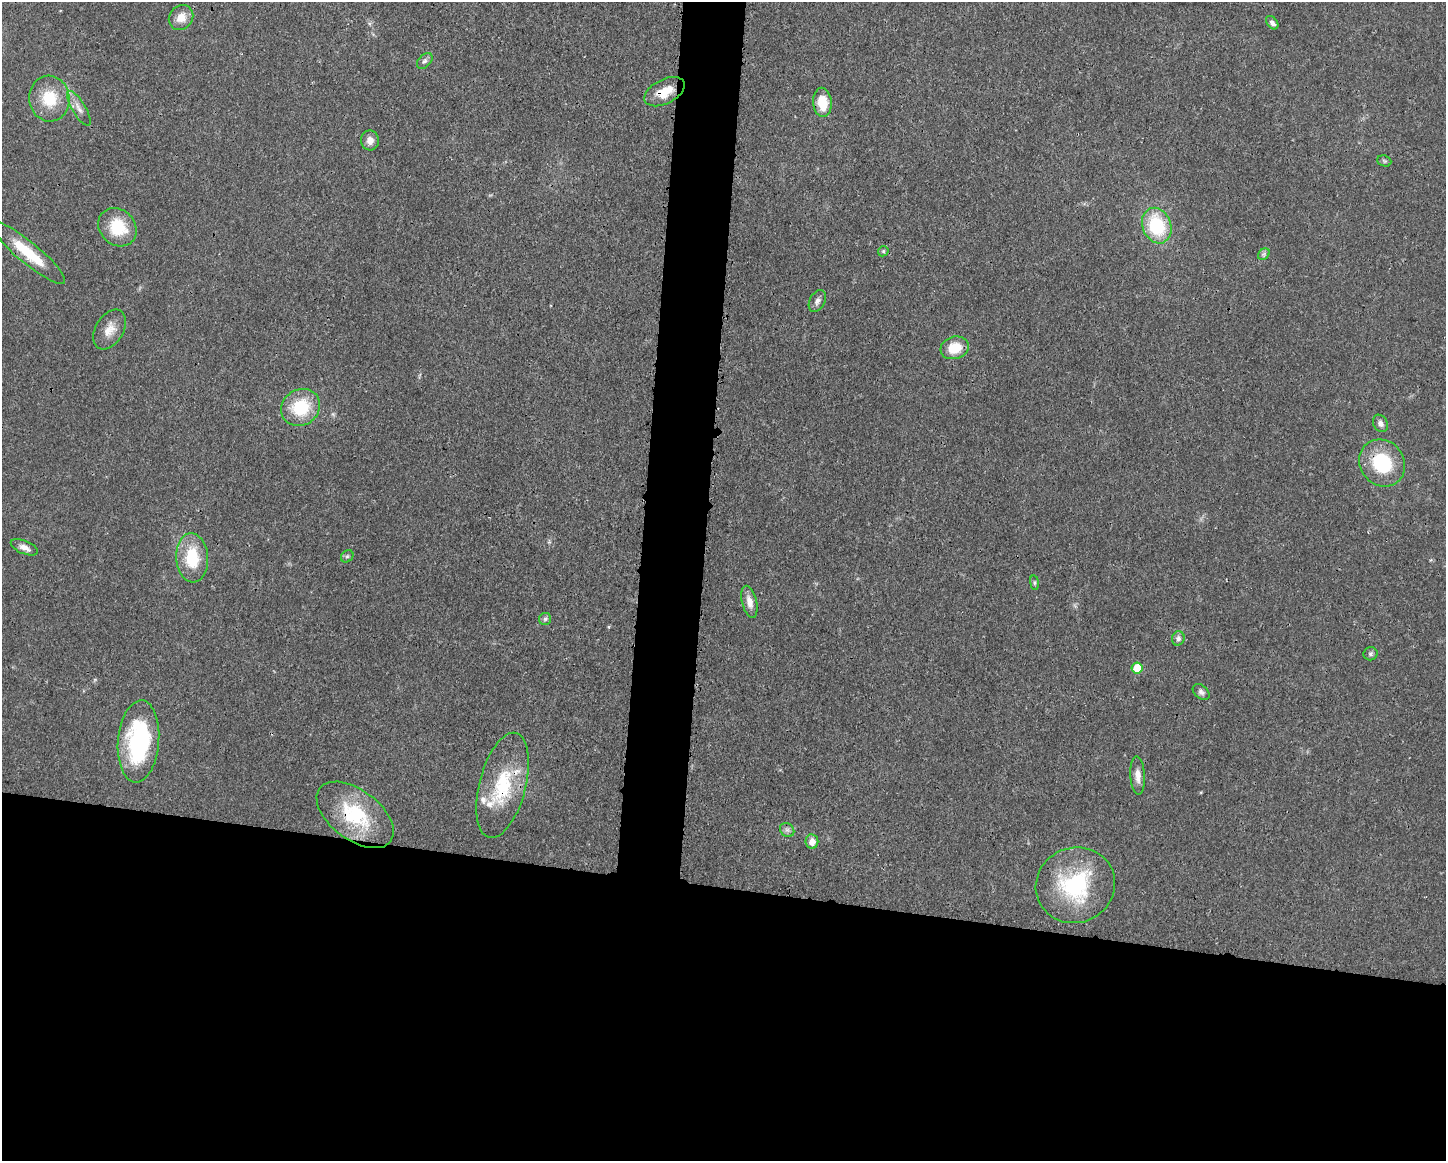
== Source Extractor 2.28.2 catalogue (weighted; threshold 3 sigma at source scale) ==
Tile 11 of 3 x 4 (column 2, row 4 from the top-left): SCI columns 1562-3005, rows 7-1165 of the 4680 x 4647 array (HDU 1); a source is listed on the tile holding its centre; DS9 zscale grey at full resolution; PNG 1448 x 1163 px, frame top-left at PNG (2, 2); each listed source drawn as its Kron ellipse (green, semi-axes under 4 px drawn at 4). Shown black and unused: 27% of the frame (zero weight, under 3 of 4 exposures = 1% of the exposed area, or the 3 px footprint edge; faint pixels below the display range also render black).
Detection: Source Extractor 2.28.2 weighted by HDU 2 'WHT'; one run over the whole footprint, this tile lists its part. Background 0.021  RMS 0.0023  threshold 0.0103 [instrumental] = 3 sigma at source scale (4.5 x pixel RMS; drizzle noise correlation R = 1.50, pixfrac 1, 0.05/0.05 arcsec/px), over >= 5 px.
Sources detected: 39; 2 inside a brighter listed object's ellipse — not listed separately; the other 37 listed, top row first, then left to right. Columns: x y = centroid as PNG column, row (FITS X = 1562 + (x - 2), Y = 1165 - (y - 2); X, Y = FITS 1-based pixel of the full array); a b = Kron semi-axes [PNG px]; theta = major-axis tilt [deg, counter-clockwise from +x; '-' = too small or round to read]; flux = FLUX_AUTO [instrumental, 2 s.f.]
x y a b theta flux
181 17 13 11 49 2.7
1272 23 7 5 -50 0.78
425 61 9 6 47 0.72
664 92 22 12 27 4.5
49 99 23 20 -85 8
822 102 14 9 -85 5.3
79 108 20 6 -59 1.7
370 140 10 9 - 1.6
1384 161 7 5 -22 0.38
1157 226 18 14 -68 14
117 227 21 17 -46 8.5
883 251 5 5 - 0.34
28 253 47 10 -40 8.7
1264 254 6 5 - 0.48
817 301 11 7 61 1
110 329 22 13 60 3.1
955 348 14 11 16 5.5
300 407 20 17 33 11
1380 423 9 7 -59 0.97
1382 463 24 22 -51 13
24 547 14 6 -22 1.6
347 556 7 5 44 0.49
192 558 24 16 -86 10
1034 583 7 4 -82 0.4
749 602 16 7 -77 2
545 619 6 6 - 0.59
1178 638 7 6 - 0.87
1371 654 7 6 - 0.54
1137 668 6 5 - 4.8
1201 692 9 6 -41 0.75
138 741 41 20 85 28
1138 775 19 7 -87 1.9
503 785 54 23 75 15
355 815 44 25 -37 17
787 830 8 6 -43 0.7
812 842 7 6 - 1.8
1075 885 40 37 23 23
Overlapping masked pixels (flux is a lower limit): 5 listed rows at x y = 664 92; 28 253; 1382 463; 503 785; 355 815